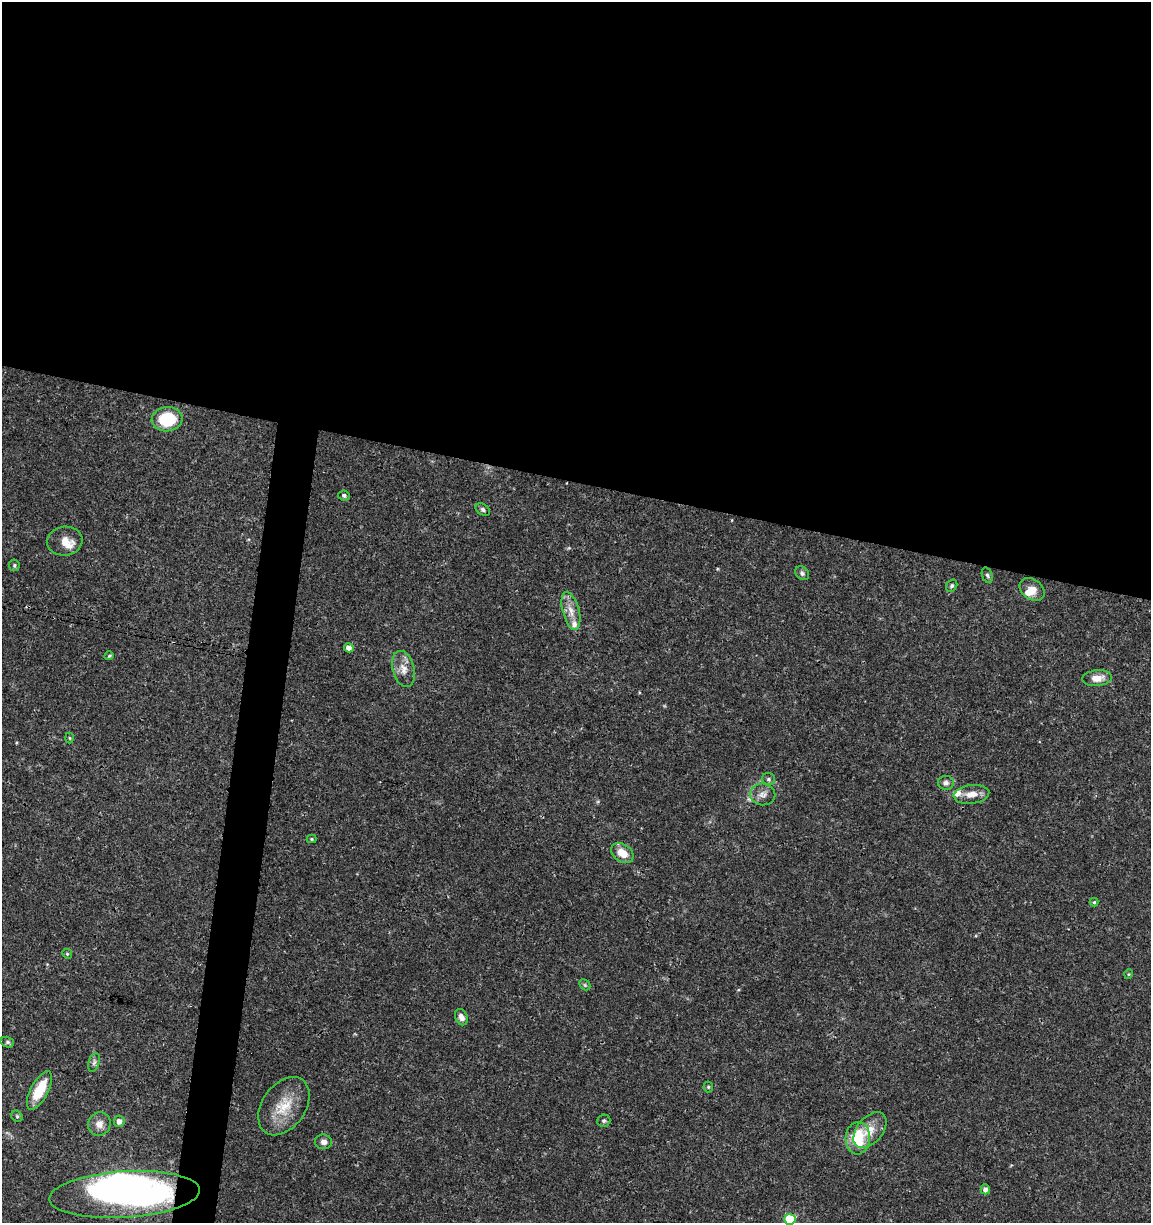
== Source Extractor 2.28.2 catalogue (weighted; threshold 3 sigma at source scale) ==
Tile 3 of 4 x 4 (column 3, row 1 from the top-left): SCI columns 2523-3671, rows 3675-4895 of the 5104 x 4898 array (HDU 1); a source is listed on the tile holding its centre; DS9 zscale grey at full resolution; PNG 1153 x 1225 px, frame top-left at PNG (2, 2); each listed source drawn as its Kron ellipse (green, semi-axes under 4 px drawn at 4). Shown black and unused: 42% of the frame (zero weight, under 3 of 4 exposures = <1% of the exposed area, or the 3 px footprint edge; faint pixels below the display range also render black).
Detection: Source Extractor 2.28.2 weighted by HDU 2 'WHT'; one run over the whole footprint, this tile lists its part. Background 0.0341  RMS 0.0023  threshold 0.0101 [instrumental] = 3 sigma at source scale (4.5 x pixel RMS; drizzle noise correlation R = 1.50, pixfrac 1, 0.0396/0.0396 arcsec/px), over >= 5 px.
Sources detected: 48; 1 too faint to see at this stretch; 2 inside a brighter object's white glare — neither listed nor drawn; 4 inside a brighter listed object's ellipse — not listed separately; the other 41 listed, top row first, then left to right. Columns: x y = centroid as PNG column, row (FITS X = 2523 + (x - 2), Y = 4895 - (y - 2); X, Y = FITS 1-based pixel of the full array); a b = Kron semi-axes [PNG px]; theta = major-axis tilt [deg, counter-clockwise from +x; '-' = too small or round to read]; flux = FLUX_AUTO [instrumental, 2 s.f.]
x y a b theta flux
167 419 15 12 7 9.1
344 495 6 5 - 0.52
483 510 8 5 -34 0.55
65 541 18 14 6 2.5
14 565 6 5 - 0.44
802 573 8 6 -44 0.59
987 575 8 5 -70 0.46
952 586 6 5 - 0.41
1032 589 14 10 -37 2.1
571 611 19 8 -75 2.6
349 648 5 4 - 1.4
109 656 5 3 - 0.25
404 669 18 11 -75 2.3
1097 678 15 8 6 2.4
69 738 5 3 - 0.21
769 779 6 6 - 0.5
946 783 8 7 - 0.85
763 794 12 11 - 1.5
971 794 18 9 7 2.3
311 839 5 4 - 0.27
622 853 12 8 -36 3.3
1094 902 4 4 - 0.3
67 954 5 4 - 0.28
1129 974 5 3 - 0.21
585 985 6 4 -46 0.38
461 1017 8 6 -66 1.1
7 1042 7 5 -15 0.42
94 1062 9 5 73 0.63
708 1087 5 5 - 0.32
39 1090 21 8 62 7.2
284 1106 32 21 55 6.8
17 1116 6 5 - 0.36
119 1121 5 5 - 1.3
604 1121 7 6 - 0.46
99 1124 12 11 - 1.9
870 1130 21 13 50 3.3
858 1138 16 12 85 8.4
324 1142 8 7 - 0.94
985 1189 5 4 - 0.94
125 1194 75 23 3 82
790 1219 5 5 - 11
Overlapping masked pixels (flux is a lower limit): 1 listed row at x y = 125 1194
Isophote crosses this tile's border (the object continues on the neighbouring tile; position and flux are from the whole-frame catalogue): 1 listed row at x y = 790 1219